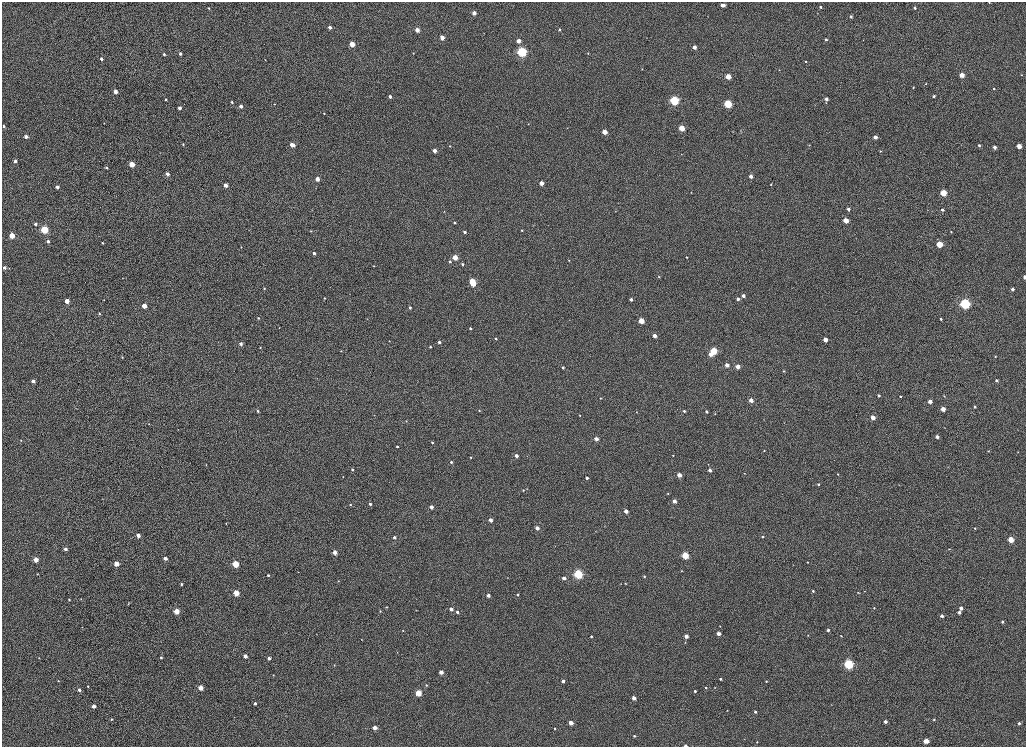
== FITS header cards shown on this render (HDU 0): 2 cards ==
NAXIS1  =                 2048
NAXIS2  =                 1489

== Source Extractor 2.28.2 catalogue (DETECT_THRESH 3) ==
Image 2048 x 1489 px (HDU 0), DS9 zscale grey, zoomed out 1/2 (1 PNG px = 2 x 2 image px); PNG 1028 x 749 px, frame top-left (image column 1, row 1489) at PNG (2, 2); no overlay
Background 1010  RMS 3.6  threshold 10.7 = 3 sigma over >= 5 px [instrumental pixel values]
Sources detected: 289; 2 cannot appear on this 1/2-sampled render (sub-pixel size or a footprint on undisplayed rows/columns) and are not listed; the other 287 listed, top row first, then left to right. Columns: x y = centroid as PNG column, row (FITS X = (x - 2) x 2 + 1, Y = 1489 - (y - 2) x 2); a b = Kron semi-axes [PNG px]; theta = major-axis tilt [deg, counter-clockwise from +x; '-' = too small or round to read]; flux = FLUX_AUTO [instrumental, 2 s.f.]
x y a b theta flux
989 2 2 2 - 300
723 5 4 3 - 5400
820 7 3 2 - 1100
209 8 3 2 - 540
915 8 3 2 - 1100
474 13 3 3 - 5400
707 16 3 2 - 210
851 17 3 2 - 1200
330 27 3 3 - 3500
560 29 3 2 - 1300
417 30 3 3 - 7600
94 37 2 2 - 240
442 37 3 3 - 8900
826 39 3 2 - 1600
863 40 2 2 - 260
518 41 3 3 - 7600
352 44 3 3 - 19000
694 47 3 3 - 5700
522 52 3 3 - 140000
413 53 2 2 - 490
588 53 3 2 - 490
164 54 3 2 - 1100
180 54 2 2 - 1700
101 59 3 2 - 2300
265 60 2 2 - 250
806 62 3 3 - 630
642 69 3 2 - 410
779 70 2 2 - 290
962 75 3 3 - 12000
1021 75 2 2 - 310
728 76 3 3 - 17000
926 84 3 2 - 440
913 87 3 2 - 590
994 88 3 2 - 880
115 91 3 3 - 6400
390 96 3 2 - 3100
934 96 2 2 - 1500
166 99 2 2 - 790
826 99 3 2 - 3400
674 100 3 3 - 110000
232 102 2 2 - 940
826 103 3 2 - 400
274 104 2 2 - 340
728 104 3 3 - 74000
241 106 3 2 - 3500
180 108 3 2 - 3900
324 113 2 2 - 460
528 124 2 2 - 280
4 126 2 2 - 1600
567 128 2 2 - 290
682 128 3 3 - 22000
605 132 3 3 - 13000
26 137 3 2 - 3600
875 137 3 3 - 5500
183 144 2 2 - 760
292 145 4 3 - 8900
809 145 3 2 - 310
979 145 3 3 - 1300
450 146 2 2 - 430
1019 146 3 3 - 11000
995 147 3 3 - 3300
435 151 3 3 - 5500
880 151 3 3 - 480
15 161 3 3 - 2600
132 164 3 3 - 18000
106 167 3 2 - 880
167 174 3 2 - 4600
751 176 3 3 - 5200
317 179 3 3 - 7800
542 183 3 3 - 6100
771 184 2 2 - 370
225 185 3 3 - 5800
57 187 3 2 - 3400
691 192 2 2 - 310
943 193 3 3 - 28000
848 209 3 3 - 2300
942 210 3 3 - 1700
444 211 2 2 - 310
846 220 3 3 - 14000
454 223 3 3 - 860
35 224 3 3 - 2200
44 229 3 3 - 64000
249 230 2 1 - 190
522 230 3 2 - 880
311 231 3 2 - 440
465 232 3 2 - 1900
951 232 2 2 - 480
12 235 3 3 - 20000
48 241 3 3 - 2300
102 243 3 2 - 770
939 244 3 3 - 31000
241 247 2 2 - 370
314 253 3 2 - 2300
455 257 3 3 - 17000
686 257 2 2 - 520
569 260 2 2 - 390
450 261 3 3 - 1200
462 264 3 2 - 1400
374 266 2 2 - 390
4 268 3 2 - 2800
9 268 3 2 - 250
659 277 3 2 - 500
1025 277 3 2 - 4500
472 281 3 3 - 29000
473 284 3 3 - 19000
264 288 3 2 - 410
1012 289 3 2 - 2500
743 296 3 2 - 3300
324 298 2 2 - 730
738 299 3 3 - 2800
104 300 2 2 - 330
631 300 3 2 - 2700
67 301 3 3 - 10000
965 304 4 3 - 180000
144 306 3 3 - 12000
410 307 2 2 - 1600
99 314 3 3 - 940
258 318 2 2 - 780
367 319 3 2 - 230
941 319 3 2 - 1600
641 321 3 3 - 22000
279 328 2 2 - 280
470 328 3 3 - 1200
654 336 3 3 - 6400
496 339 3 3 - 830
825 339 3 3 - 8800
389 341 2 2 - 310
439 342 2 2 - 1900
241 344 3 2 - 2300
430 347 2 2 - 800
260 348 2 2 - 510
341 351 3 3 - 480
714 351 3 3 - 42000
711 354 3 3 - 8400
995 356 2 2 - 490
122 357 3 2 - 380
727 365 3 3 - 6100
738 366 3 3 - 8300
563 368 3 2 - 1000
784 371 3 3 - 630
996 380 3 3 - 2000
33 381 3 2 - 4100
879 395 3 3 - 1800
900 396 2 2 - 800
944 396 3 2 - 420
600 398 3 3 - 460
751 400 3 3 - 6800
930 401 3 3 - 5600
975 407 3 3 - 1100
943 409 3 3 - 9200
479 410 3 2 - 550
258 411 3 2 - 1300
684 411 3 2 - 1200
706 411 3 3 - 1400
636 412 2 2 - 270
715 414 3 3 - 570
374 415 3 2 - 350
580 415 2 2 - 580
873 417 3 3 - 7800
406 421 2 2 - 370
149 424 3 3 - 410
944 428 2 2 - 210
178 429 2 2 - 250
1017 430 3 2 - 220
937 437 3 3 - 3200
596 439 3 3 - 6400
21 440 2 2 - 460
432 443 3 2 - 780
397 446 3 2 - 1100
764 450 3 2 - 430
988 451 2 2 - 460
1018 452 2 2 - 290
673 455 2 2 - 490
516 456 3 2 - 3600
451 462 3 2 - 1300
206 465 3 2 - 290
352 470 3 2 - 1100
710 470 3 2 - 3300
744 473 3 2 - 470
838 474 2 2 - 630
679 475 3 3 - 9500
343 477 2 2 - 270
587 478 3 2 - 2700
818 484 2 2 - 920
23 489 2 1 - 210
527 489 2 2 - 310
523 490 3 2 - 560
668 494 3 2 - 430
674 501 3 3 - 4600
350 504 3 3 - 650
370 504 3 3 - 1700
431 507 3 3 - 5300
626 511 3 3 - 6700
490 520 3 3 - 4900
226 524 2 2 - 300
537 528 3 3 - 5100
975 528 3 2 - 700
596 531 2 2 - 230
138 535 3 3 - 6300
394 537 3 2 - 2100
763 537 3 3 - 1100
1011 539 3 3 - 22000
65 549 3 3 - 3500
949 549 3 2 - 450
335 552 3 3 - 6700
685 555 3 3 - 44000
165 558 3 2 - 3600
36 560 3 3 - 12000
808 562 2 2 - 510
116 564 3 3 - 13000
235 564 3 3 - 37000
682 570 2 2 - 240
298 572 2 1 - 220
37 574 2 2 - 440
578 574 3 3 - 110000
268 575 3 2 - 880
644 576 3 2 - 760
507 578 2 1 - 230
564 578 3 3 - 3200
338 581 2 2 - 380
621 583 3 2 - 290
625 583 3 2 - 350
181 584 2 2 - 1100
813 591 2 2 - 970
864 591 2 2 - 240
858 592 3 3 - 460
236 593 3 3 - 23000
488 595 3 2 - 3400
518 595 2 2 - 970
81 599 3 2 - 310
69 600 2 2 - 680
128 604 4 3 - 490
386 607 2 2 - 480
874 608 2 2 - 530
961 608 3 3 - 4500
451 609 3 2 - 4100
176 611 3 3 - 20000
380 611 2 2 - 600
457 612 2 2 - 2000
959 612 3 2 - 2400
942 616 3 2 - 2400
1002 622 2 2 - 1200
720 626 2 2 - 260
403 630 3 2 - 270
828 630 2 2 - 2200
718 634 3 3 - 6100
808 635 2 2 - 290
591 636 2 2 - 900
686 636 3 3 - 5300
841 636 2 2 - 430
361 639 2 1 - 200
397 652 2 2 - 250
245 656 3 2 - 3900
161 657 3 3 - 1300
269 658 3 2 - 2200
849 664 3 3 - 140000
334 665 2 2 - 360
441 672 3 3 - 6300
273 675 2 2 - 530
720 679 2 2 - 1100
58 681 2 2 - 450
563 681 3 2 - 3500
766 681 2 2 - 670
426 685 3 2 - 620
88 686 2 2 - 450
706 687 2 2 - 760
200 688 3 3 - 12000
79 690 3 2 - 3100
695 691 2 2 - 1300
418 693 3 3 - 27000
634 698 3 3 - 5100
255 703 2 2 - 1700
831 704 2 2 - 200
93 706 3 2 - 5200
727 710 3 2 - 340
755 712 2 2 - 1300
111 719 3 2 - 660
934 720 2 2 - 780
885 722 3 2 - 3100
571 723 3 3 - 8200
1019 723 3 3 - 1700
375 727 3 3 - 7200
555 728 3 2 - 580
634 736 3 2 - 900
926 741 3 3 - 13000
757 742 2 2 - 400
685 746 3 2 - 1600
At the frame edge (FLAGS 8, measured only in part): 3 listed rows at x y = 989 2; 1025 277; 685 746
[2 sub-pixel or undisplayed-footprint detections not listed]